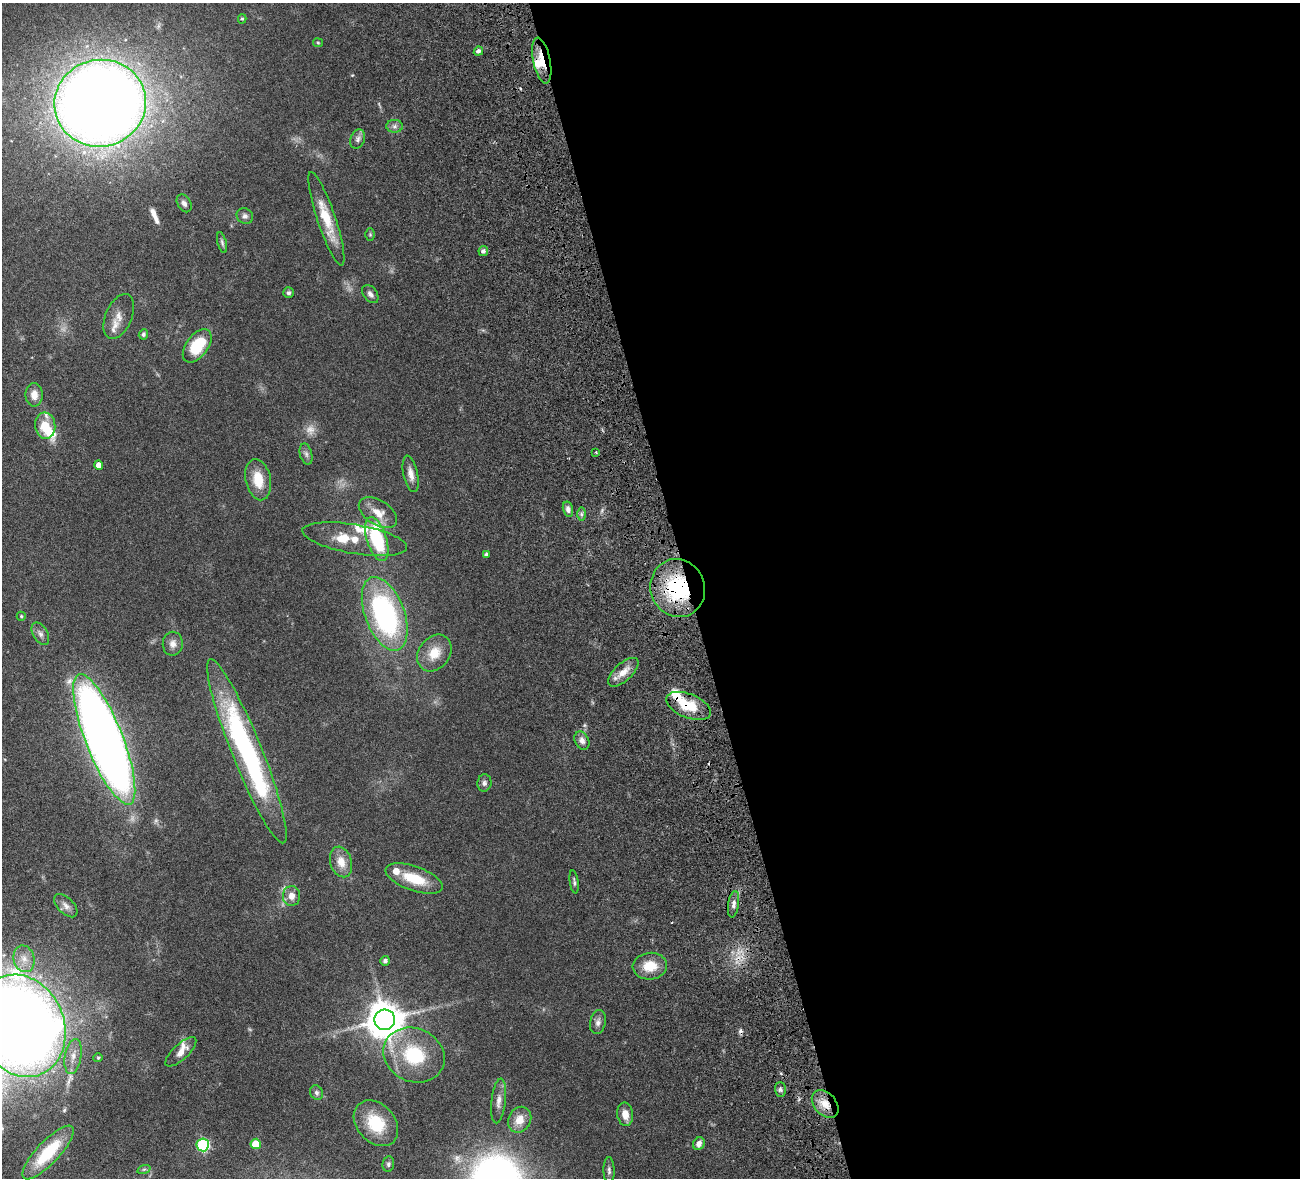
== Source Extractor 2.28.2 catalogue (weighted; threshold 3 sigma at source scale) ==
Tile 8 of 4 x 4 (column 4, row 2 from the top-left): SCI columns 4056-5353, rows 2683-3858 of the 5511 x 5251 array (HDU 1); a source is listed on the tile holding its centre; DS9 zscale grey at full resolution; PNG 1302 x 1180 px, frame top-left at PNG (2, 3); each listed source drawn as its Kron ellipse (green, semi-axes under 4 px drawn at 4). Shown black and unused: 47% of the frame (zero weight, under 4 of 8 exposures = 8% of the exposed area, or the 3 px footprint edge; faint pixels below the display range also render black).
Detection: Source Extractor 2.28.2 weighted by HDU 2 'WHT'; one run over the whole footprint, this tile lists its part. Background 0.116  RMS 0.0034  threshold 0.0138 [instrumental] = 3 sigma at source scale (4.09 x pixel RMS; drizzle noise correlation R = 1.36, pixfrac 0.8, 0.05/0.05 arcsec/px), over >= 5 px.
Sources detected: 88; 2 too faint to see at this stretch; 1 inside a brighter object's white glare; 2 cosmic-ray / hot-pixel residue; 1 long thin detection or spike segment (spike, bleed or trail) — neither listed nor drawn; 9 inside a brighter listed object's ellipse — not listed separately; the other 73 listed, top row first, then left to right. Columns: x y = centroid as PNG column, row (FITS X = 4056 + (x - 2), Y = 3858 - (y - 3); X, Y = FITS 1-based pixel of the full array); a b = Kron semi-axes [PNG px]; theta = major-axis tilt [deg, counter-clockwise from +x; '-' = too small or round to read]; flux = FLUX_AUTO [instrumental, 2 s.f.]
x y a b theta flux
242 19 4 4 - 0.44
318 43 5 4 - 0.36
478 51 5 4 - 1.1
542 61 23 8 -78 6.1
100 103 46 43 12 560
395 126 8 6 0 1
358 139 10 7 71 1.2
184 203 9 6 -60 1.3
245 216 8 7 - 0.96
326 219 49 9 -71 9.2
370 234 6 5 - 0.42
222 242 11 4 -75 0.73
483 251 5 4 - 0.95
289 293 5 5 - 0.71
370 294 10 6 -53 1.2
119 316 24 13 67 3.9
143 334 5 4 - 0.69
197 346 19 11 53 13
34 395 12 8 -89 2.7
45 426 13 10 -84 6.4
596 452 3 3 - 0.29
306 454 10 6 -75 1.1
99 465 4 4 - 2.3
411 474 18 7 -78 2.3
258 480 21 12 -78 6.9
568 509 8 5 -76 1.2
378 513 21 12 -33 4.9
581 514 7 4 -90 0.66
355 539 53 14 -10 9.3
377 539 23 10 -72 24
486 554 4 4 - 0.59
678 588 29 27 -69 30
385 614 38 19 -69 58
21 616 4 4 - 0.37
40 634 12 7 -60 1.3
173 644 12 10 83 2
434 653 20 15 53 5.8
623 672 19 9 42 3.4
689 706 24 12 -21 9.4
104 739 70 18 -68 390
582 741 9 7 -63 1.6
247 751 99 15 -68 70
484 783 9 7 80 0.95
341 862 16 10 -73 4.1
414 879 30 12 -20 9.7
574 882 12 3 -82 0.71
291 896 10 9 - 2.3
733 904 13 5 82 1.4
66 906 14 8 -46 1.7
24 959 13 10 -75 3.1
385 961 5 5 - 0.91
650 966 17 13 4 6.4
385 1020 10 10 - 760
598 1022 12 7 78 1.5
21 1026 52 43 -67 520
181 1052 20 7 43 2.6
414 1055 31 26 -25 18
73 1056 17 8 80 2.8
98 1058 4 4 - 0.38
780 1089 7 5 -88 0.75
317 1093 7 6 - 0.82
499 1101 22 7 84 2.4
825 1104 16 11 -48 4.6
625 1114 12 8 -82 3.1
520 1120 13 11 60 4.2
376 1123 26 19 -48 11
256 1144 5 5 - 6.8
699 1144 6 5 - 1.8
203 1145 6 6 - 36
48 1152 35 11 47 13
388 1164 7 6 - 0.7
144 1169 7 4 18 0.49
609 1171 13 5 -89 1.1
Overlapping masked pixels (flux is a lower limit): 4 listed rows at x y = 542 61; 678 588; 689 706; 825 1104
Isophote crosses this tile's border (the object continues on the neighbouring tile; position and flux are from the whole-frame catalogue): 1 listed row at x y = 21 1026